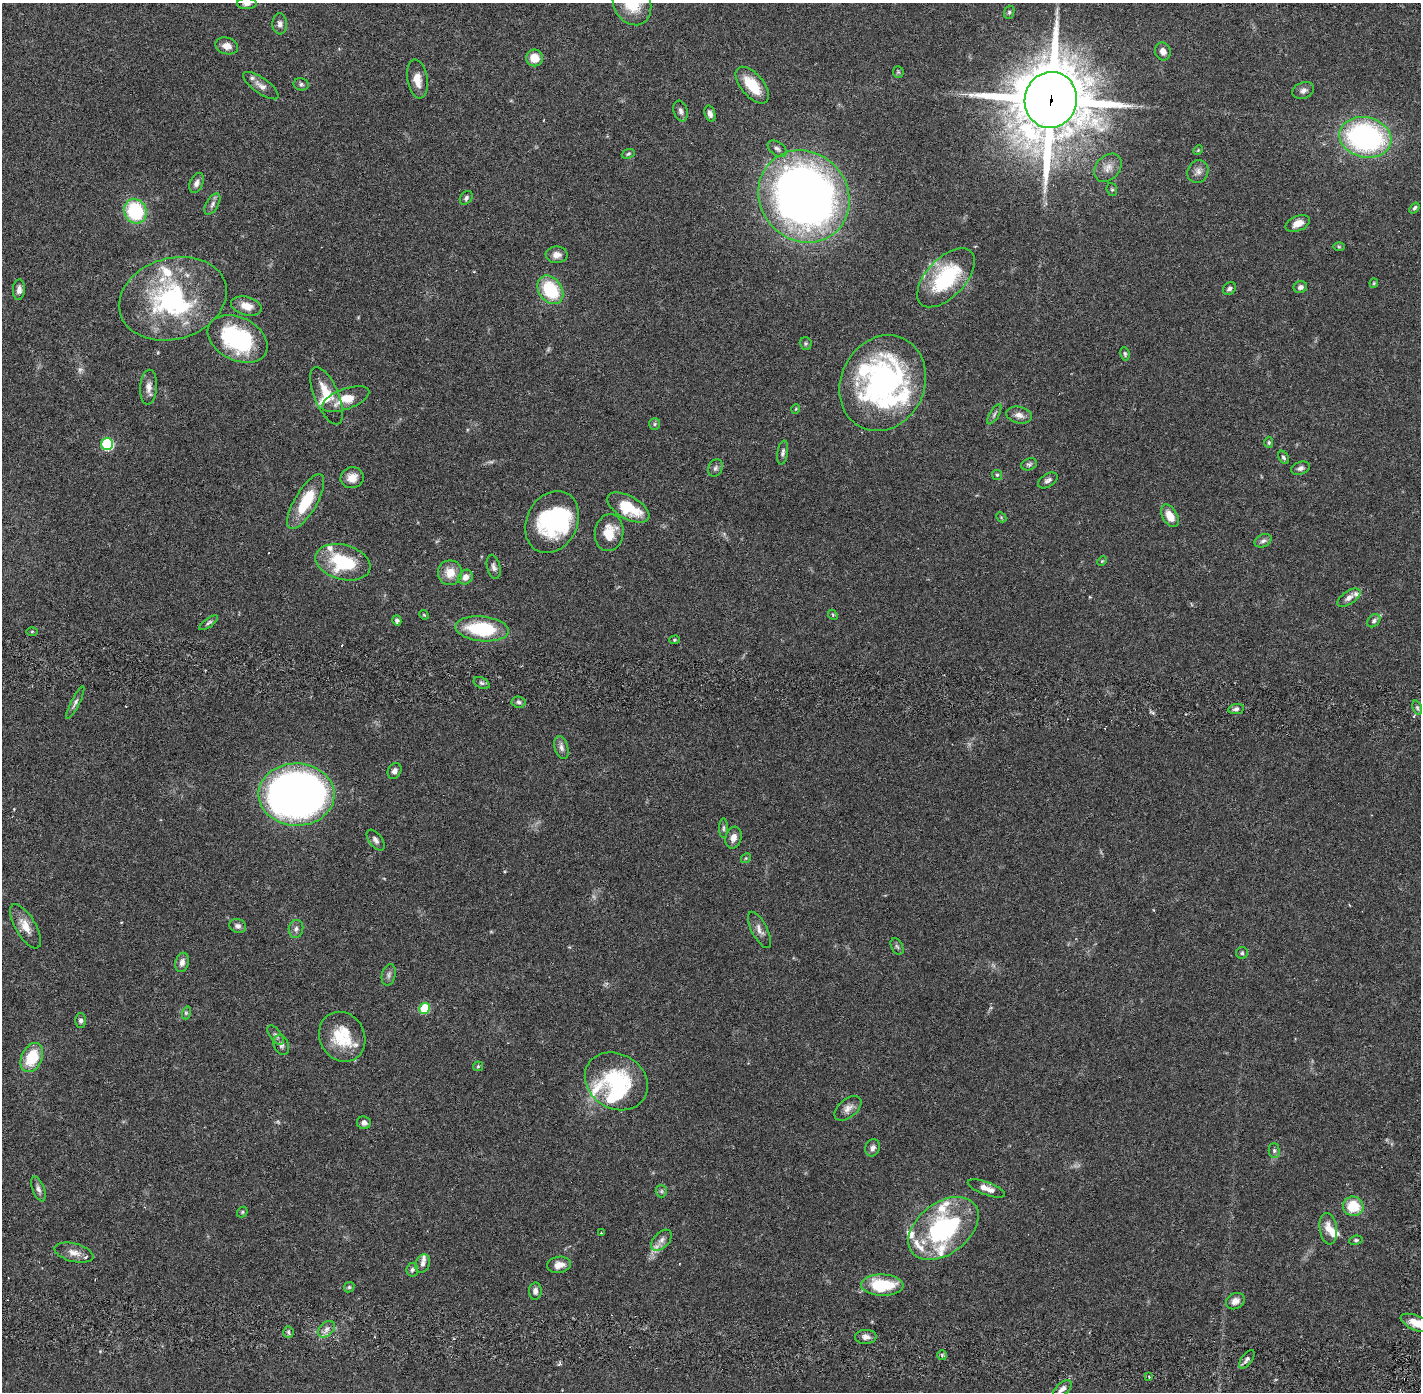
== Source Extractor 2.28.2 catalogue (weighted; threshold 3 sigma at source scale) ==
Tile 7 of 4 x 4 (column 3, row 2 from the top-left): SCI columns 2924-4342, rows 2884-4273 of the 5849 x 5875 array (HDU 1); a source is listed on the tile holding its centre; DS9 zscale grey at full resolution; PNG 1423 x 1394 px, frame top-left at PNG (2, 3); each listed source drawn as its Kron ellipse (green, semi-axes under 4 px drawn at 4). Shown black and unused: <1% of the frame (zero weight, under 2 of 6 exposures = <1% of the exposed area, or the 3 px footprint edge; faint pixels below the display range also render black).
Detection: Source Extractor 2.28.2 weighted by HDU 2 'WHT'; one run over the whole footprint, this tile lists its part. Background 0.0408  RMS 0.0039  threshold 0.0161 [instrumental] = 3 sigma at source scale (4.09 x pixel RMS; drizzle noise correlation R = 1.36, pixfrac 0.8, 0.05/0.05 arcsec/px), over >= 5 px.
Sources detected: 171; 5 too faint to see at this stretch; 3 inside a brighter object's white glare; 1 cosmic-ray / hot-pixel residue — neither listed nor drawn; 21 inside a brighter listed object's ellipse — not listed separately; the other 141 listed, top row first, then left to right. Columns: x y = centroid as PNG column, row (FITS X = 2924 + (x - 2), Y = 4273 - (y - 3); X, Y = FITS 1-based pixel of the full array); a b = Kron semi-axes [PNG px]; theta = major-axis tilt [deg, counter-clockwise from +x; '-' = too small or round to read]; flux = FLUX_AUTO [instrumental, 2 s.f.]
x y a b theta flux
247 3 10 5 0 0.89
632 3 23 18 -64 8.4
1009 12 7 5 69 0.39
280 24 10 7 -85 1.1
227 46 11 8 -15 2
1163 51 9 7 -70 1.3
534 58 8 8 - 3.3
898 72 5 5 - 0.33
417 79 19 10 -81 2.7
301 84 7 6 - 0.51
752 85 22 11 -50 6.8
261 86 21 7 -35 1.6
1303 90 11 8 21 1
1051 100 28 26 76 1800
681 111 11 6 -71 0.92
710 114 8 5 -72 0.92
1365 137 26 20 -13 51
777 149 11 6 -35 0.85
1198 150 5 4 - 0.25
628 154 6 4 21 0.36
1108 168 16 11 47 2.2
1198 172 12 10 62 1.4
197 183 10 6 68 0.98
1112 189 6 5 - 0.38
804 196 48 44 -49 210
466 198 7 5 53 0.67
212 204 12 6 61 0.87
1414 208 6 4 51 0.45
135 211 12 11 - 16
1298 223 13 7 23 2
1339 247 6 4 -1 0.28
557 255 11 8 1 1.7
946 278 36 19 46 20
1374 283 4 4 - 0.25
1300 287 7 6 - 0.8
1229 288 7 5 45 0.67
19 290 10 6 88 1.2
550 290 15 11 -55 13
173 299 55 40 16 35
246 306 16 9 -15 2.7
238 339 32 21 -27 28
806 343 6 6 - 0.4
1125 354 7 4 -80 0.4
883 383 49 41 64 57
149 387 17 8 86 1.7
327 396 31 12 -67 5.8
346 399 25 10 20 4.4
796 409 5 4 - 0.25
994 414 11 4 59 0.67
1019 415 13 8 -12 1.5
655 424 6 5 - 0.4
1269 442 6 4 -89 0.37
107 444 6 6 - 21
783 452 12 5 81 0.73
1283 457 7 4 -57 0.51
1029 464 8 6 17 0.51
715 468 9 7 63 0.67
1300 468 10 6 18 0.86
997 475 5 5 - 0.34
352 478 11 10 - 2.6
1048 480 11 6 32 0.9
306 502 31 11 60 9
628 508 23 11 -29 9
1170 516 12 7 -59 3.3
1001 517 6 4 -46 0.28
552 522 32 25 63 24
609 533 18 14 82 5
1263 541 9 6 26 0.73
1102 561 5 4 - 0.27
343 562 28 17 -15 14
494 567 12 6 -76 0.9
450 573 12 12 - 3.6
465 577 8 6 51 1.5
1349 598 13 6 34 1.2
424 615 5 4 - 0.26
833 615 6 4 -48 0.3
397 620 5 4 - 0.71
1374 621 7 5 44 0.63
209 623 11 4 36 0.55
482 629 27 12 -5 16
32 631 6 4 1 0.24
674 640 5 4 - 0.29
482 683 8 5 -26 0.54
519 702 7 5 -4 0.57
75 703 18 4 63 0.74
1417 708 7 4 -70 0.44
1236 709 8 5 9 0.71
561 748 12 6 -73 1
394 771 8 6 62 0.91
296 795 38 31 -1 180
723 828 10 4 90 0.49
733 838 11 8 73 1.6
376 840 12 6 -52 0.91
746 858 5 4 - 0.29
25 926 25 10 -60 3.3
238 926 8 7 - 0.81
296 929 9 7 76 0.83
759 930 20 7 -63 1.5
897 946 9 5 -61 0.52
1242 953 6 6 - 0.44
182 962 10 6 73 1.1
389 975 11 6 76 0.83
424 1008 5 5 - 11
186 1013 6 4 74 0.44
81 1020 7 5 -89 0.68
276 1035 11 5 -53 0.73
342 1037 26 22 -61 8.7
281 1045 10 7 -68 0.89
32 1058 15 10 65 8.8
478 1066 5 5 - 0.3
616 1081 33 27 -31 21
848 1108 16 9 40 1.7
364 1123 7 6 - 0.96
873 1148 9 7 68 1
1274 1150 7 5 -89 0.5
986 1188 20 6 -20 1.9
38 1189 13 6 -69 0.97
661 1191 6 5 - 0.48
1353 1206 10 9 - 6.8
242 1212 6 4 48 0.32
943 1228 40 25 38 30
1328 1229 16 8 -82 2.6
601 1233 3 2 - 0.17
662 1240 12 7 46 1.3
1356 1240 7 4 8 0.42
74 1253 20 9 -14 2.1
423 1264 9 7 71 0.92
559 1265 12 8 9 2
412 1270 7 6 - 0.56
882 1285 21 10 -1 12
349 1287 6 4 44 0.33
535 1291 8 6 85 1
1235 1301 10 7 29 1.5
1416 1323 17 7 -23 3.1
327 1329 10 6 41 1.2
288 1332 6 5 - 0.44
866 1337 10 7 1 1.1
942 1355 5 5 - 0.32
1247 1359 11 5 53 0.78
1149 1377 3 2 - 0.21
1062 1389 11 6 40 1.1
Overlapping masked pixels (flux is a lower limit): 1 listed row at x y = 1051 100
Isophote crosses this tile's border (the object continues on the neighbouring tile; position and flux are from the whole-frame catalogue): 3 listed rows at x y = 247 3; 632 3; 1416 1323